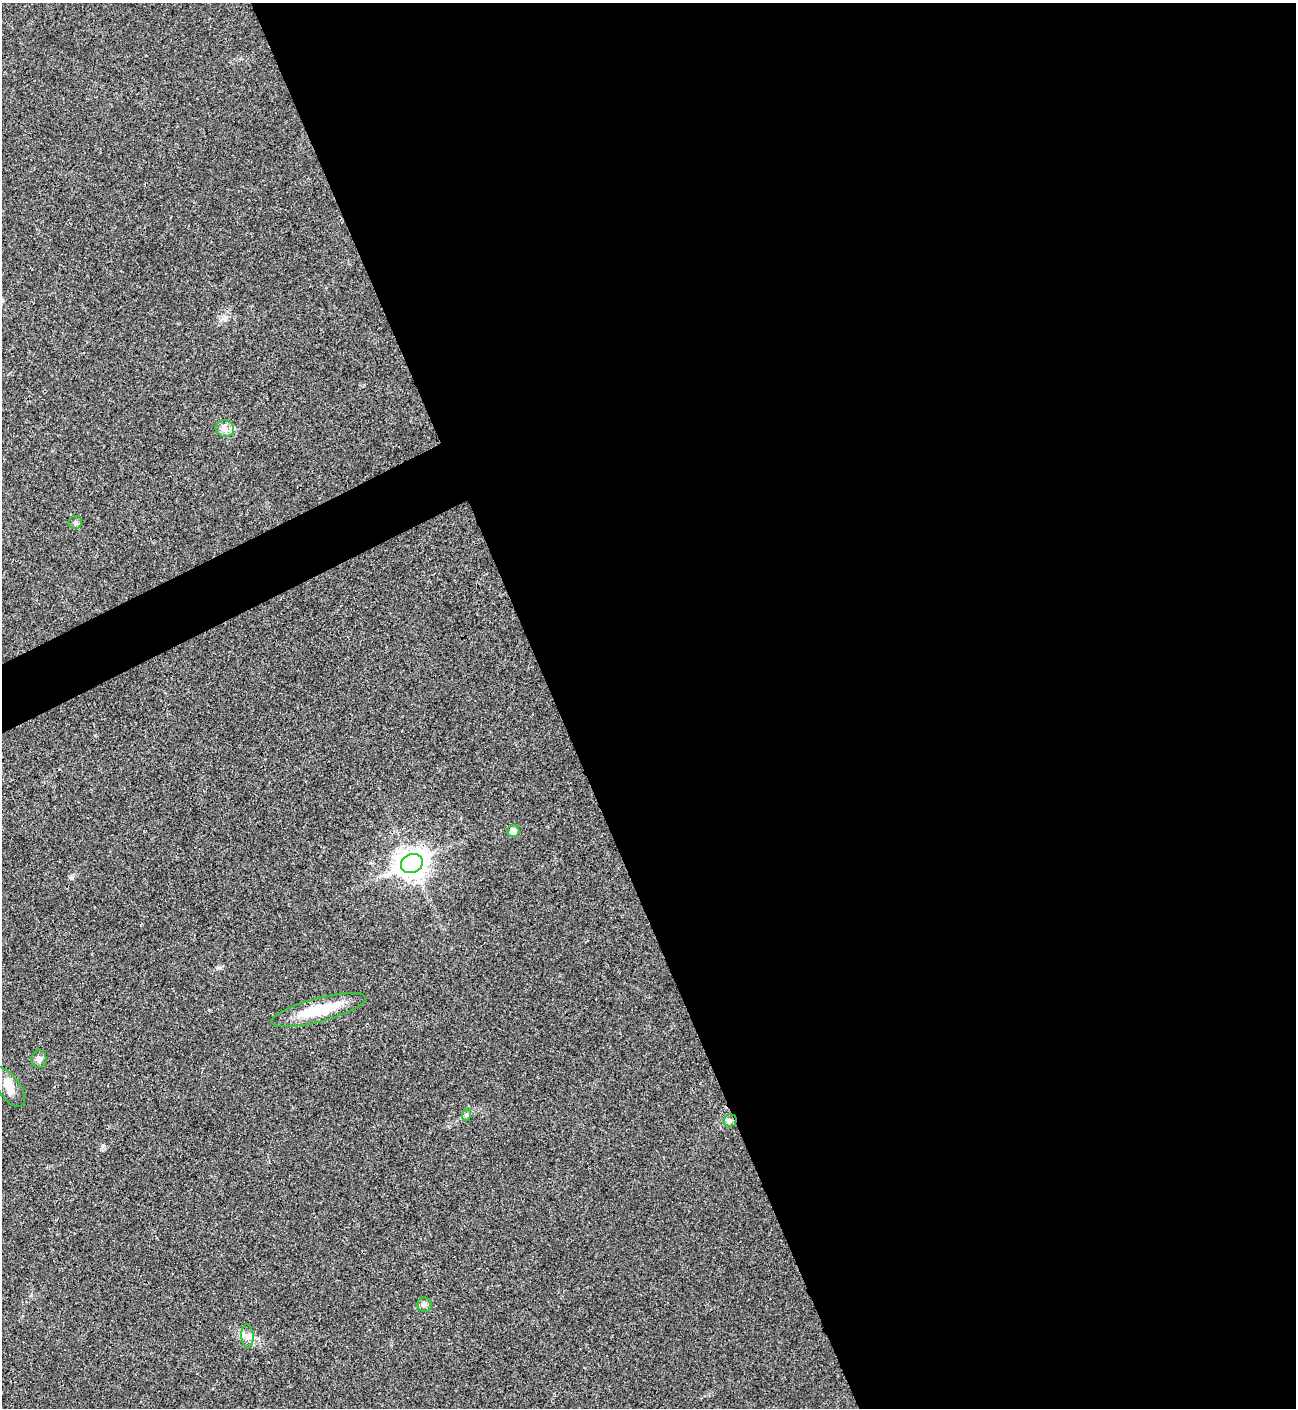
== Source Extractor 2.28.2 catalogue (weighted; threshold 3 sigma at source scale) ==
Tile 8 of 4 x 4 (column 4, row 2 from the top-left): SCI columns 4176-5469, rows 2815-4220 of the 5625 x 5637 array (HDU 1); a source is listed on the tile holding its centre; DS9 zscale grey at full resolution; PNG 1298 x 1410 px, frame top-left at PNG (2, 3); each listed source drawn as its Kron ellipse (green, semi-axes under 4 px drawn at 4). Shown black and unused: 59% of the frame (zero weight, under 3 of 4 exposures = <1% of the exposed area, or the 3 px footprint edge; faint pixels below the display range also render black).
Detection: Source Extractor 2.28.2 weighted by HDU 2 'WHT'; one run over the whole footprint, this tile lists its part. Background 0.0192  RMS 0.0056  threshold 0.0252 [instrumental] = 3 sigma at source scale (4.5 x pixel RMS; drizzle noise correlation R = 1.50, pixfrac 1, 0.05/0.05 arcsec/px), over >= 5 px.
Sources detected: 11; all 11 listed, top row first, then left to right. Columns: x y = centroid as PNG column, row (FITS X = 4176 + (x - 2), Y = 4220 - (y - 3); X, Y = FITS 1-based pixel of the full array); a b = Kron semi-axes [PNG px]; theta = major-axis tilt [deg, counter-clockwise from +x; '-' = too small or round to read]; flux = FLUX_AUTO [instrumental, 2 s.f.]
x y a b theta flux
225 429 9 8 - 3
75 523 6 6 - 1.2
513 831 6 6 - 4.6
412 863 11 9 26 630
318 1010 49 12 15 21
39 1059 8 7 - 2.6
9 1087 23 10 -56 6
466 1115 6 4 71 0.92
730 1120 6 6 - 1.5
424 1305 7 7 - 1.7
247 1336 12 6 -87 2.8
Unlisted compact peaks at least as high as the median listed source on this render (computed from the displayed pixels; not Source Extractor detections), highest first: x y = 72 878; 223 318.